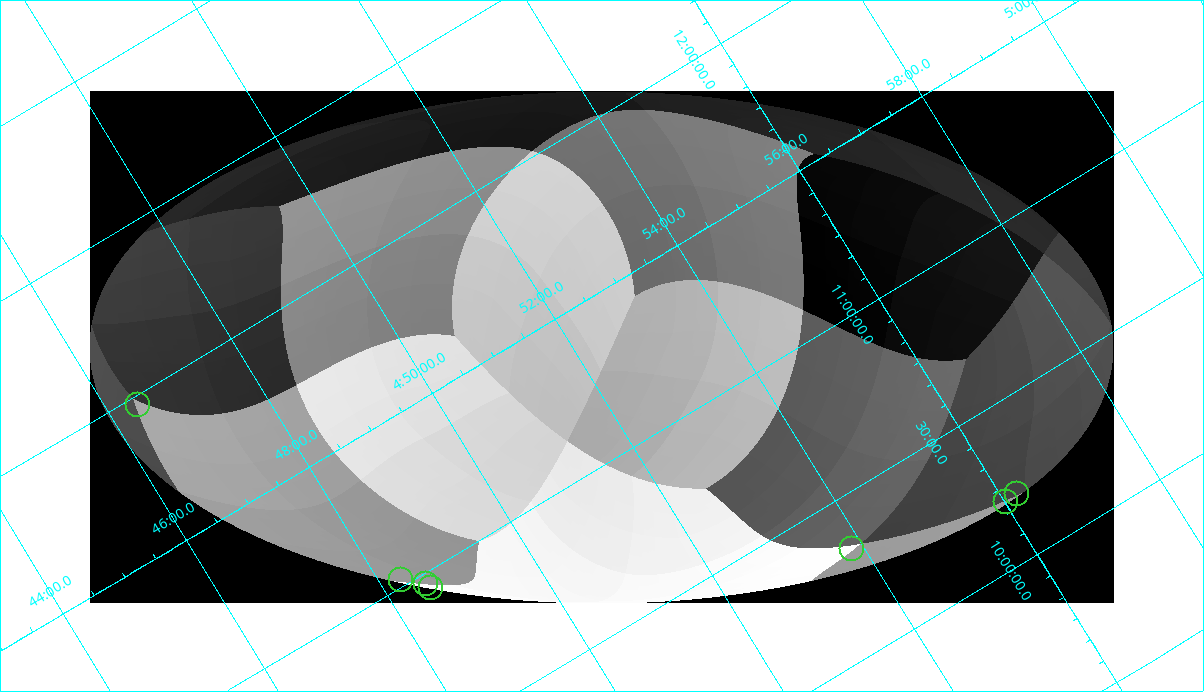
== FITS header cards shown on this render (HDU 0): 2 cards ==
NAXIS1  =                 1024 /
NAXIS2  =                  512 /

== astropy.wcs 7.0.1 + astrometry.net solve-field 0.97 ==
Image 1024 x 512 px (HDU 0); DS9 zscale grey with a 90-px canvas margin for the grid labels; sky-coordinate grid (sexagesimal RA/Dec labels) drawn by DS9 from the SOLVED WCS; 7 Tycho-2 reference stars matched to detected sources circled (green)
Header WCS: none
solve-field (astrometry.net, Tycho-2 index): SOLVED blind (the file carries no WCS)
Solved WCS: RA---TAN/DEC--TAN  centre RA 04:52:21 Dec +11:20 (73.09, +11.34 deg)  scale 12.2 arcsec/px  FOV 207.9' x 103.4'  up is +32 deg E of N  parity flipped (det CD > 0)
(file carries no celestial WCS; the grid is the blind solution)
Tycho-2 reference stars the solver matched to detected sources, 7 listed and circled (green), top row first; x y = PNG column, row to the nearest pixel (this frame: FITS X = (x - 90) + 1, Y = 512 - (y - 91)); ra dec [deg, ICRS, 3 dp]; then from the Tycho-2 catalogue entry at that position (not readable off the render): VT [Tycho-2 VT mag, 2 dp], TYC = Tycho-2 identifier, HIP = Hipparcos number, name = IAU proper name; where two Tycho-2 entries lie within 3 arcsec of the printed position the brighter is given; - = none
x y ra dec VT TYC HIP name
138 405 71.602 +11.967 10.10 691-1230-1 - -
1017 494 74.052 +10.207 9.03 688-110-1 - -
1006 502 74.004 +10.202 8.75 688-584-1 - -
852 549 73.462 +10.333 8.96 688-342-1 - -
401 580 72.067 +11.018 9.20 687-277-1 - -
426 584 72.134 +10.966 9.00 687-739-1 22324 -
431 588 72.144 +10.946 8.99 687-556-1 - -